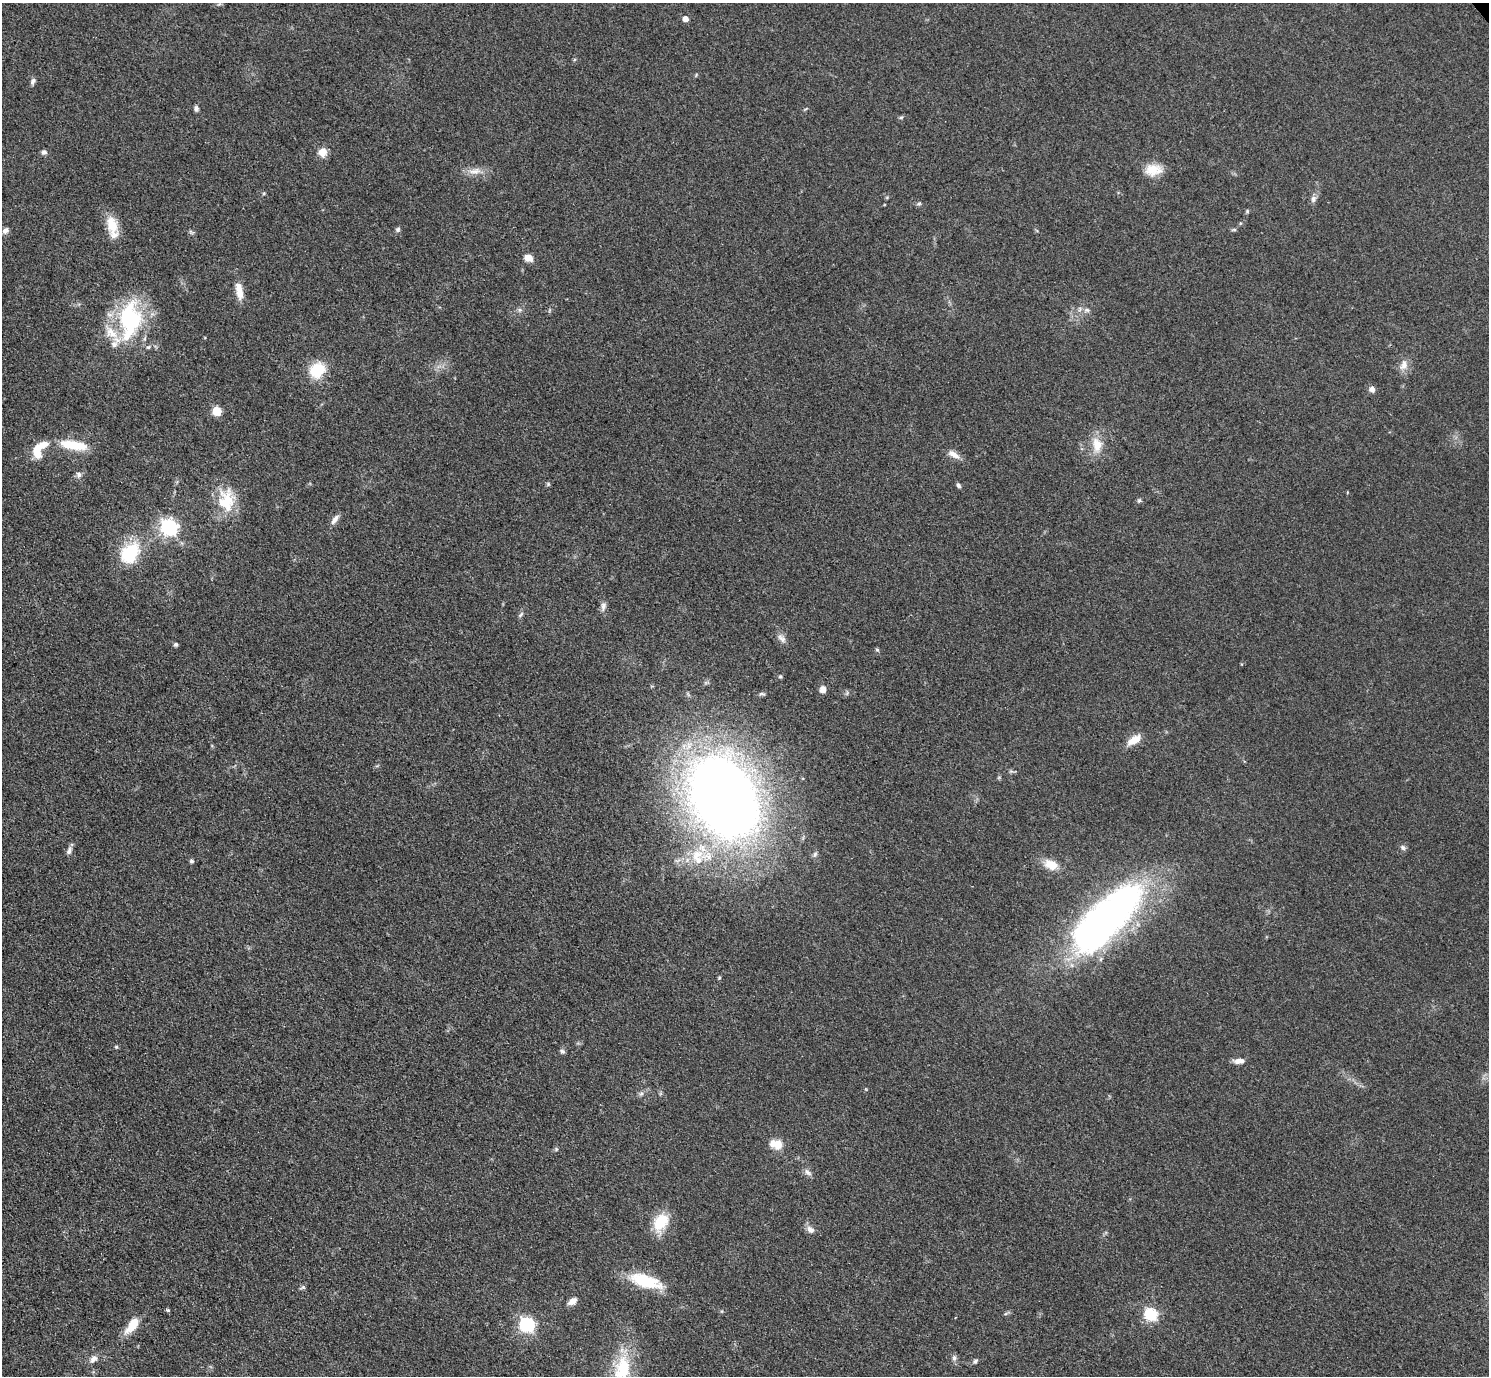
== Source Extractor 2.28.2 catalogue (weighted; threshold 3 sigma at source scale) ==
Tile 7 of 4 x 4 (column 3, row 2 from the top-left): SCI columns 2990-4476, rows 3059-4432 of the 5979 x 5976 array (HDU 1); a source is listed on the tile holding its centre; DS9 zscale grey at full resolution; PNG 1491 x 1378 px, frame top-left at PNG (2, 3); no overlay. Shown black and unused: <1% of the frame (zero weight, under 3 of 4 exposures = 2% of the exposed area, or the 3 px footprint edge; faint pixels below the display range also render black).
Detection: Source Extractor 2.28.2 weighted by HDU 2 'WHT'; one run over the whole footprint, this tile lists its part. Background 0.0454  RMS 0.006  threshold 0.0271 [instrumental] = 3 sigma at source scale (4.5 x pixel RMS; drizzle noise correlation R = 1.50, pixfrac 1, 0.05/0.05 arcsec/px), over >= 5 px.
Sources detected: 84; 1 inside a brighter object's white glare — not listed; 6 inside a brighter listed object's ellipse — not listed separately; the other 77 listed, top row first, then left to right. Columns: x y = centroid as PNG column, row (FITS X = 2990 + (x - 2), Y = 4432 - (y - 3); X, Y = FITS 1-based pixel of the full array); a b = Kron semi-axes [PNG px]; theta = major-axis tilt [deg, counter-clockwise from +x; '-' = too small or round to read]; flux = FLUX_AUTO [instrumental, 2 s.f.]
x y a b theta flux
685 19 5 4 - 5.3
33 81 8 6 65 2
196 108 7 5 90 1.6
901 117 6 4 2 0.84
44 152 7 6 - 1.8
323 152 11 10 - 6
1153 170 22 14 6 10
475 171 20 8 7 5.6
264 193 5 4 - 0.69
1313 199 9 7 78 2.4
919 204 7 4 1 0.98
1247 211 5 5 - 0.81
112 225 24 14 -77 13
398 229 7 6 - 1.3
5 230 9 7 39 2.7
1234 230 8 4 8 0.86
191 232 9 3 -45 0.98
528 258 9 7 -12 5.3
239 291 24 9 -80 7.3
520 310 6 6 - 1.4
1087 310 8 6 13 1.9
130 320 47 26 84 66
1404 365 16 10 71 5.1
317 370 17 15 41 21
1372 389 8 7 - 2.6
217 411 5 5 - 27
74 445 32 10 -10 18
1097 445 22 13 -85 11
37 451 18 9 -81 9.2
954 454 18 7 -31 4.5
79 475 8 6 -70 2.1
548 484 6 5 - 0.87
958 485 6 5 - 1.4
1139 500 7 4 62 1.1
227 501 37 17 -86 19
335 519 14 6 56 3.3
168 527 7 7 - 180
130 553 21 15 60 37
603 606 13 6 80 2.7
521 615 10 4 45 1.2
782 638 14 7 -45 3.2
176 644 5 5 - 1.2
877 650 6 4 -42 0.9
1241 664 5 3 - 0.5
780 677 5 4 - 0.77
823 689 7 6 - 4
762 694 9 4 -10 1.2
1134 740 20 9 33 7
724 797 67 48 -60 760
1403 848 8 6 -58 1.5
69 851 11 6 63 2.3
815 854 8 5 73 1.5
698 860 27 12 72 13
192 861 5 4 - 1.4
1051 865 19 12 -23 8.6
1108 917 92 34 45 290
719 978 5 4 - 0.7
116 1047 5 4 - 0.75
562 1051 7 6 - 1.4
1239 1061 13 6 3 3.8
641 1094 6 5 - 1.4
776 1144 16 11 -15 8.1
556 1149 5 5 - 0.87
808 1172 12 6 -42 2.4
661 1222 24 16 61 18
810 1230 11 8 -40 3.3
646 1281 39 14 -17 25
303 1287 7 5 18 1
572 1301 10 7 34 3.9
168 1310 6 4 -20 0.82
1151 1314 6 6 - 76
132 1325 22 10 53 11
527 1325 7 6 - 120
954 1358 8 5 89 1.9
93 1359 13 9 50 3.6
975 1361 8 5 38 1.4
622 1369 40 22 80 35
Isophote crosses this tile's border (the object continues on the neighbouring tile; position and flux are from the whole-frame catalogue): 1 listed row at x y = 622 1369